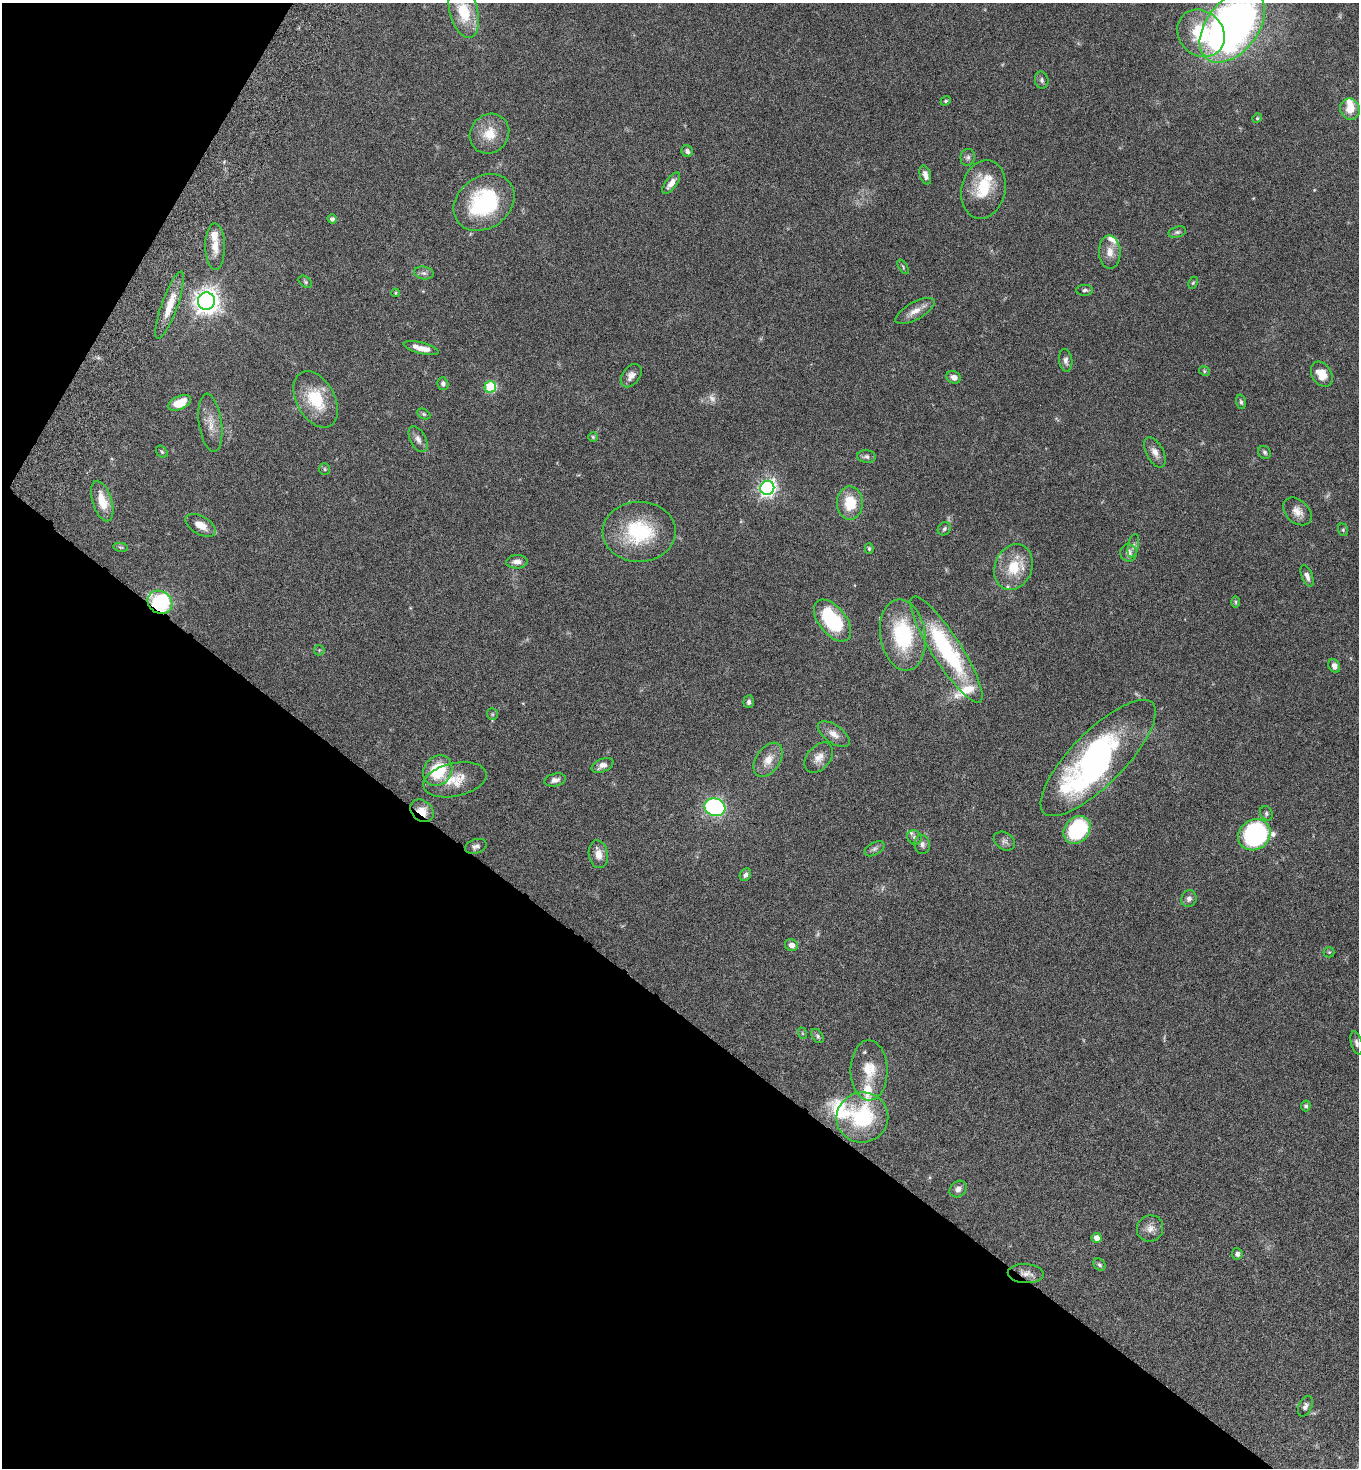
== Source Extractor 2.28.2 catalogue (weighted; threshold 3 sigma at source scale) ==
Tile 9 of 4 x 4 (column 1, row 3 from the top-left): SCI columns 346-1702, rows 1504-2969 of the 5980 x 5944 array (HDU 1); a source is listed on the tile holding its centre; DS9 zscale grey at full resolution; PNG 1361 x 1470 px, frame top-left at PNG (2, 3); each listed source drawn as its Kron ellipse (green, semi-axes under 4 px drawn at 4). Shown black and unused: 35% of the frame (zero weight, under 5 of 9 exposures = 3% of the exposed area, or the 3 px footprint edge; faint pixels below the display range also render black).
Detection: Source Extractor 2.28.2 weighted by HDU 2 'WHT'; one run over the whole footprint, this tile lists its part. Background 0.0531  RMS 0.003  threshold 0.0124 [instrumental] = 3 sigma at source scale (4.09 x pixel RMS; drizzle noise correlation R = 1.36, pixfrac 0.8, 0.05/0.05 arcsec/px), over >= 5 px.
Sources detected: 119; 2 too faint to see at this stretch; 1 inside a brighter object's white glare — neither listed nor drawn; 9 inside a brighter listed object's ellipse — not listed separately; the other 107 listed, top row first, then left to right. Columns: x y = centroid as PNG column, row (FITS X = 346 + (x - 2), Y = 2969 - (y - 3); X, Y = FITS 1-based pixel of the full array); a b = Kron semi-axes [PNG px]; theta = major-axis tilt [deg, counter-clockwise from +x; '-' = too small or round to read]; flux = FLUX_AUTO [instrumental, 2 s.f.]
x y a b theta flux
464 12 27 14 -75 11
1232 26 41 26 52 170
1201 33 25 22 -45 15
1042 80 8 6 -76 0.75
946 101 5 4 - 0.39
1350 109 11 10 - 3.4
1257 118 5 4 - 0.29
489 134 21 19 47 5.8
687 151 6 5 - 0.88
968 157 8 7 - 0.86
925 175 10 5 -73 1.5
671 183 13 5 53 2
983 189 30 22 77 9.5
484 202 33 25 36 26
332 219 5 4 - 0.61
1177 232 9 5 14 0.71
215 247 23 10 -89 3.6
1110 252 16 11 -88 2.7
903 267 8 3 -58 0.37
424 273 10 6 -10 0.9
305 282 7 5 -40 0.47
1193 283 6 4 62 0.39
1085 290 8 5 0 0.68
395 293 4 3 - 0.29
206 301 8 8 - 260
170 305 35 8 70 5.1
915 311 22 8 29 2.6
421 348 18 5 -14 2.8
1066 360 11 6 -82 1.1
1204 371 5 4 - 0.38
1322 374 13 9 -58 4
631 376 13 8 53 1.8
954 377 7 6 - 1.5
443 384 6 5 - 0.78
490 387 6 5 - 19
316 399 30 19 -61 11
1241 402 7 4 -75 0.48
180 403 12 6 24 4.9
424 414 7 5 -27 0.47
210 423 29 11 -82 3.5
593 437 5 5 - 0.35
418 439 14 8 -63 1.4
162 452 7 5 -46 0.43
1155 452 16 8 -63 2
1265 452 7 6 - 0.59
866 457 9 6 -5 0.86
325 469 6 5 - 0.41
767 488 7 7 - 100
102 501 21 9 -72 5.2
850 503 16 13 90 7.7
1297 511 16 11 -43 2.6
201 525 17 9 -30 3.2
944 529 7 6 - 0.55
1343 530 6 5 - 0.43
639 532 36 30 1 20
1133 546 12 5 78 0.85
121 547 7 3 -8 0.38
869 548 5 4 - 0.4
1129 553 8 8 - 1.5
517 562 10 6 2 1.7
1013 567 24 18 67 8.2
1307 576 11 5 -69 1.3
160 602 13 11 -34 22
1236 602 6 4 -89 0.39
832 621 24 13 -52 20
903 635 36 22 -81 21
319 650 5 5 - 0.4
947 650 62 14 -57 34
1334 666 7 5 -59 1.3
749 702 6 5 - 0.72
492 714 6 5 - 0.43
834 734 18 9 -35 2.3
819 758 17 11 50 2.5
1098 758 77 26 45 80
768 760 19 12 56 3.7
602 765 11 6 24 1.5
438 771 16 13 54 11
455 780 32 16 12 6.3
555 780 11 6 12 1.3
715 807 11 8 -19 43
422 811 13 10 -39 3.4
1266 813 7 6 - 0.6
1077 830 15 12 51 25
1254 835 17 15 36 45
914 837 7 6 - 0.86
1004 841 11 8 -33 1.1
922 844 9 7 -83 1
476 846 11 7 17 1.1
874 849 11 6 30 0.86
598 854 14 9 -80 2.6
745 875 7 5 55 0.91
1189 899 8 7 - 1
791 945 7 6 - 1.4
1329 952 5 5 - 0.33
802 1033 6 3 -71 0.29
818 1036 8 5 -54 0.6
1357 1043 12 5 -76 0.83
869 1070 30 18 -89 7.1
1306 1106 5 4 - 0.6
862 1117 26 25 - 20
958 1189 9 7 43 1.3
1150 1228 13 13 - 2.2
1096 1238 5 5 - 2
1237 1254 5 5 - 0.94
1099 1265 7 5 -45 0.62
1026 1274 18 9 -3 1.9
1305 1406 11 6 65 1
Overlapping masked pixels (flux is a lower limit): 3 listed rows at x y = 160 602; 422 811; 1026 1274
Isophote crosses this tile's border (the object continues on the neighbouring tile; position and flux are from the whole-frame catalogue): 2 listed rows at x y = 464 12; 1232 26